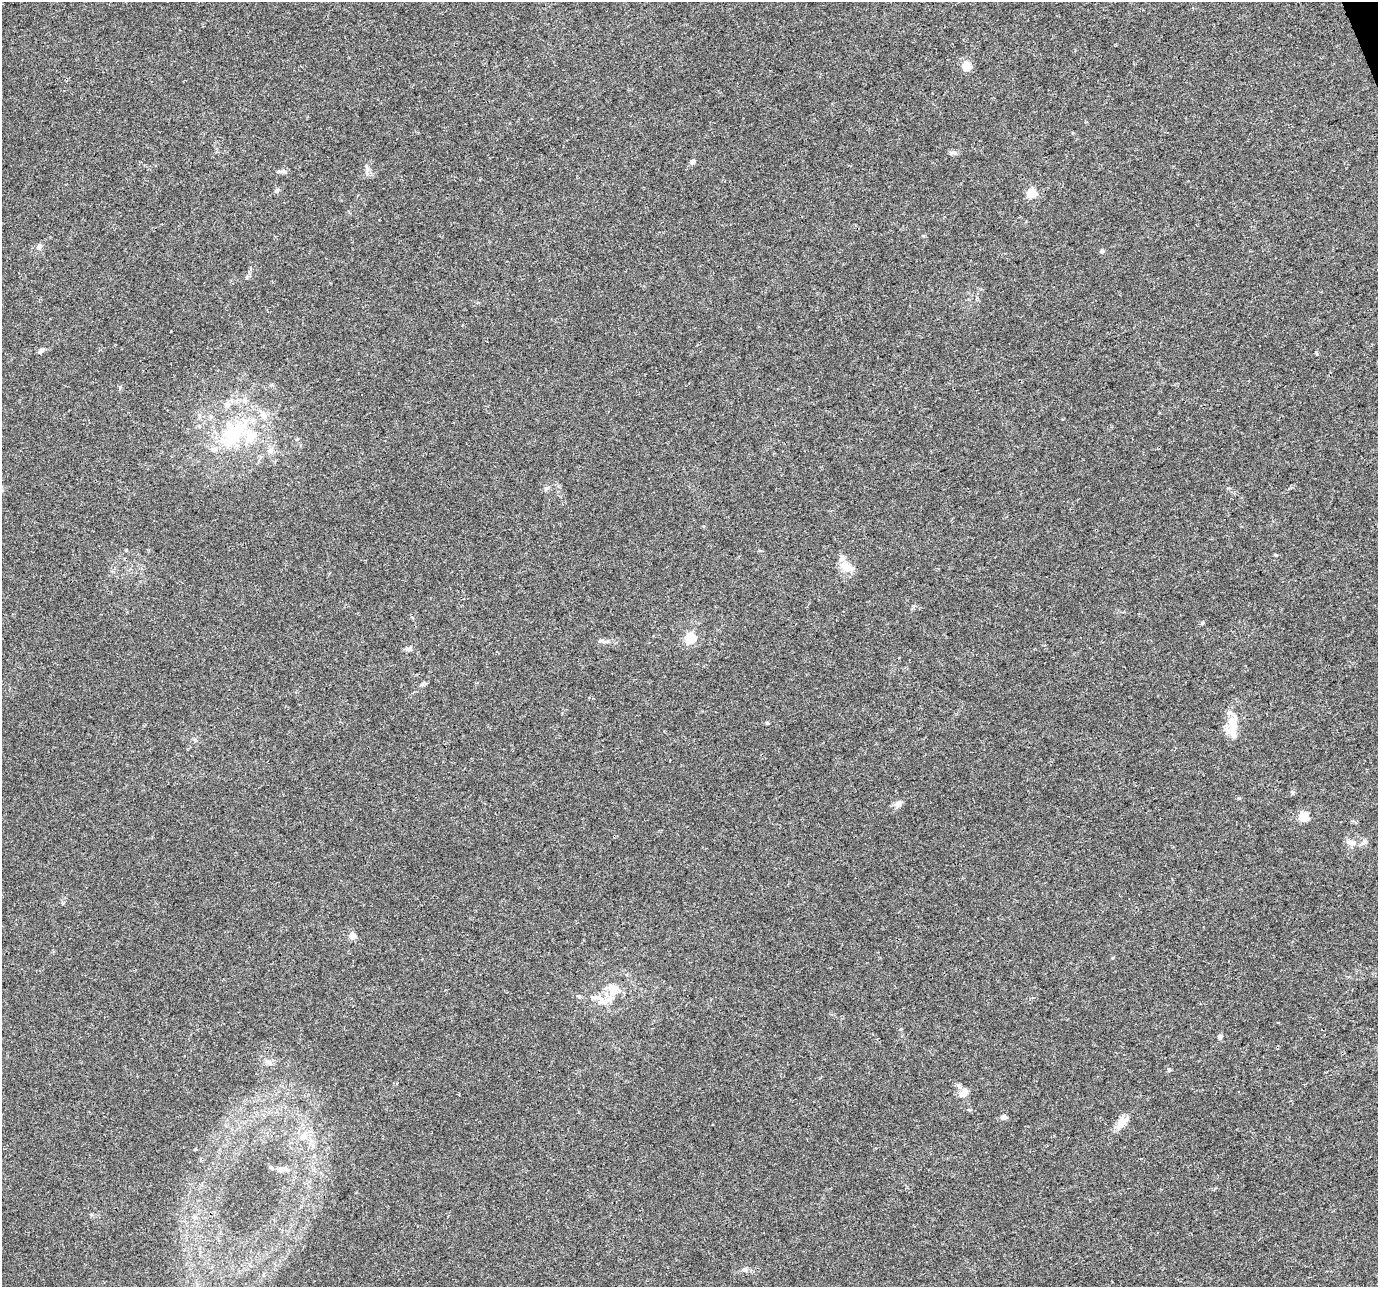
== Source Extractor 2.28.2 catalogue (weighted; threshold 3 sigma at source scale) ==
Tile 10 of 4 x 4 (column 2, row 3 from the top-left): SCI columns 1379-2754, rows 1417-2701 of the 5506 x 5346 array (HDU 1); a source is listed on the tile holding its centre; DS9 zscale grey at full resolution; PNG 1380 x 1289 px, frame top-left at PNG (2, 2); no overlay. Shown black and unused: <1% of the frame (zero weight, under 3 of 4 exposures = <1% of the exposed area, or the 3 px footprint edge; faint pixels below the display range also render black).
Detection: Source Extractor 2.28.2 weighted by HDU 2 'WHT'; one run over the whole footprint, this tile lists its part. Background 0.0199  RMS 0.003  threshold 0.0133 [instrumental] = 3 sigma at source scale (4.5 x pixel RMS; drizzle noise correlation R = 1.50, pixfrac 1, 0.0396/0.0396 arcsec/px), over >= 5 px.
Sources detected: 48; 8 inside a brighter listed object's ellipse — not listed separately; the other 40 listed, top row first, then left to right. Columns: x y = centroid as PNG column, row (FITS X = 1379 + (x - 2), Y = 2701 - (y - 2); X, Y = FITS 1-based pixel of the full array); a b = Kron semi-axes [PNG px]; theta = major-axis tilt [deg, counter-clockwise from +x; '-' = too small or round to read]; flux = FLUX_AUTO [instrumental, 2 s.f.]
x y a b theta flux
967 66 5 5 - 10
954 152 8 6 -1 0.81
693 162 5 5 - 1.6
367 169 14 6 -87 1.2
283 171 9 4 -8 0.71
277 191 7 5 57 0.64
1032 193 5 5 - 13
39 247 8 7 - 0.98
1102 251 5 5 - 0.65
247 277 6 3 71 0.39
41 351 10 5 43 0.75
227 405 8 8 - 1.4
211 416 6 5 - 0.61
234 433 45 23 48 22
270 451 9 6 48 1.2
126 550 4 4 - 0.25
1275 555 5 3 - 0.28
846 566 18 10 -36 3.8
690 638 5 5 - 21
409 649 9 6 -1 0.81
767 723 4 4 - 0.35
1233 725 26 13 83 5.7
899 803 12 7 49 1.3
1304 817 12 10 -52 3.4
1352 843 14 7 -13 1.8
352 936 5 4 - 4.8
1112 958 5 3 - 0.27
611 987 17 8 -10 3
596 997 18 4 -3 1.7
608 1000 16 8 42 2.6
1220 1037 7 5 -75 0.61
269 1062 11 5 -38 1.1
1169 1070 6 5 - 0.56
963 1093 11 8 52 2.5
1004 1117 5 4 - 2
1121 1123 18 9 53 3.4
302 1137 11 7 58 1.7
283 1169 14 7 -1 1.8
195 1217 7 4 -90 0.55
745 1270 9 6 2 1.1
Unlisted compact peaks at least as high as the median listed source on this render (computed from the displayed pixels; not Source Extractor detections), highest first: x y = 1202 623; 1317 354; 120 387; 1239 798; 1292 792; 545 488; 422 684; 607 641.